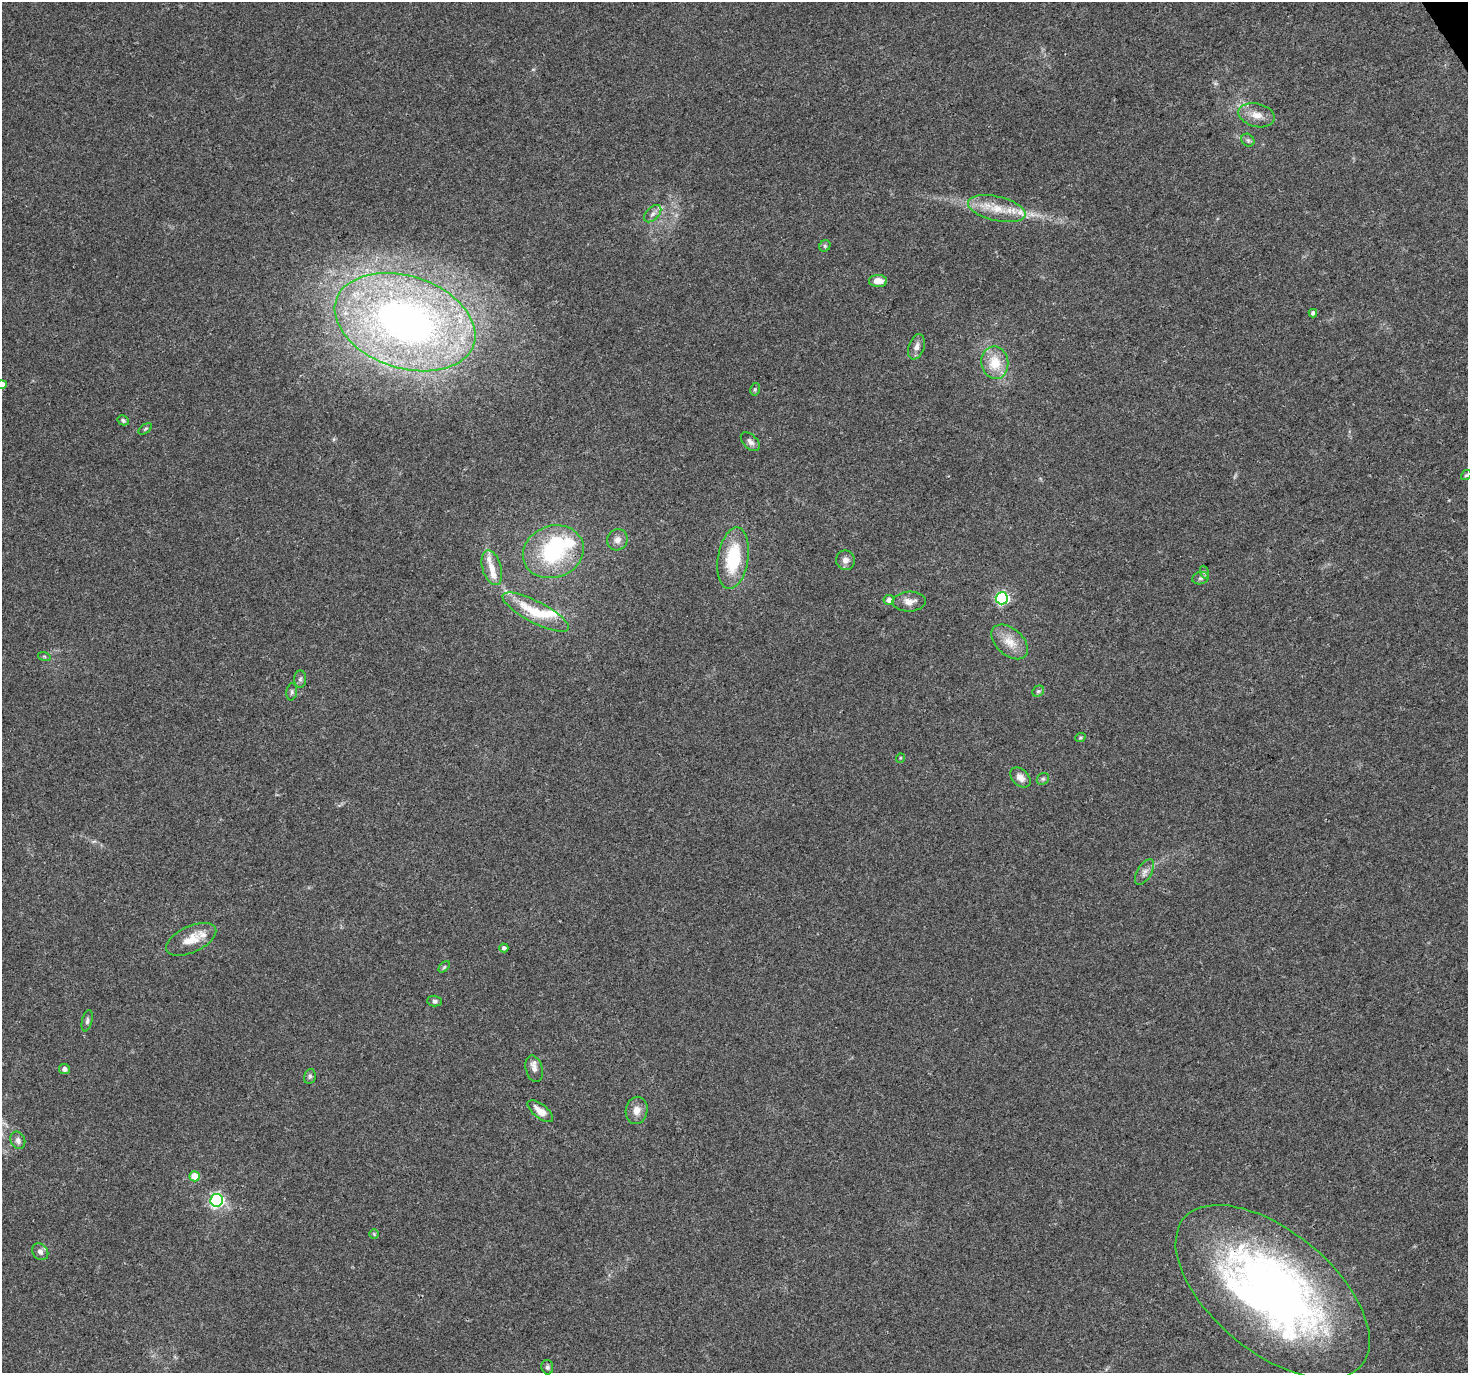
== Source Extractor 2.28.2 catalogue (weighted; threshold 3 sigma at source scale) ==
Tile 10 of 4 x 4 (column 2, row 3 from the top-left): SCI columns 1470-2935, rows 1547-2917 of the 5868 x 5773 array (HDU 1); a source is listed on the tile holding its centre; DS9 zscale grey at full resolution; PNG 1470 x 1375 px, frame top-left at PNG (2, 2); each listed source drawn as its Kron ellipse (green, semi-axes under 4 px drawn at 4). Shown black and unused: <1% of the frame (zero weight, under 3 of 4 exposures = <1% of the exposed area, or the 3 px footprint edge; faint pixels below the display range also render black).
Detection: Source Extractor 2.28.2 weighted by HDU 2 'WHT'; one run over the whole footprint, this tile lists its part. Background 0.0767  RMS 0.0047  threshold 0.0213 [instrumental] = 3 sigma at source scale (4.5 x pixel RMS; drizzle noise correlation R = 1.50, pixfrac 1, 0.0396/0.0396 arcsec/px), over >= 5 px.
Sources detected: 62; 1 inside a brighter object's white glare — neither listed nor drawn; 7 inside a brighter listed object's ellipse — not listed separately; the other 54 listed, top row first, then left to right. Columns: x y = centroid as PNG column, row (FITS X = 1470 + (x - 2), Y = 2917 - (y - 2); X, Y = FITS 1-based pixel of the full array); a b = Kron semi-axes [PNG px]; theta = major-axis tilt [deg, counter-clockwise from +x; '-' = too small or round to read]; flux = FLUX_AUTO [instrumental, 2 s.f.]
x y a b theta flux
1257 115 18 11 -14 5.5
1248 140 7 5 -44 1.1
997 209 29 12 -13 11
653 214 10 6 45 1.9
825 246 6 5 - 0.85
878 281 9 6 -2 5.1
1313 313 4 4 - 1.4
405 322 72 46 -18 260
916 347 13 7 71 2.9
995 363 16 13 -80 11
2 385 5 4 - 4.2
755 389 6 4 78 0.7
123 420 6 4 -29 0.77
145 429 8 4 36 0.68
750 442 11 7 -45 2
1466 475 5 4 - 0.63
617 540 11 10 - 2.8
553 552 31 26 20 42
733 558 31 15 81 27
845 560 9 9 - 2.8
492 568 18 9 -74 5.1
1204 572 7 4 -71 1
1201 578 8 6 15 1.2
1002 598 6 6 - 75
889 600 5 5 - 2.7
909 602 16 10 2 4
536 612 37 10 -27 18
1010 642 21 13 -41 7.7
44 656 6 4 -19 0.64
300 679 9 6 86 1.3
1038 691 6 5 - 0.84
292 692 8 5 81 1
1080 738 5 3 - 0.51
900 758 5 3 - 0.39
1020 778 12 8 -43 3.2
1043 779 6 5 - 1
1144 872 14 7 60 2.4
191 939 27 13 25 8.7
504 948 4 4 - 1.3
444 967 7 4 46 0.77
434 1001 7 5 -2 1
87 1021 11 5 78 1.2
64 1069 5 5 - 1.8
534 1069 13 8 -75 2.6
310 1076 7 5 77 1.1
637 1110 13 11 79 3.9
540 1111 15 7 -38 4.7
18 1140 9 7 -66 1.8
195 1176 5 5 - 9.6
217 1200 6 6 - 95
374 1234 5 5 - 0.6
40 1252 9 7 -53 2.1
1273 1292 115 60 -40 300
547 1367 7 6 - 0.97
Isophote crosses this tile's border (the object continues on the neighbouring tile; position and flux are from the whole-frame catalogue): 1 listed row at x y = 2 385